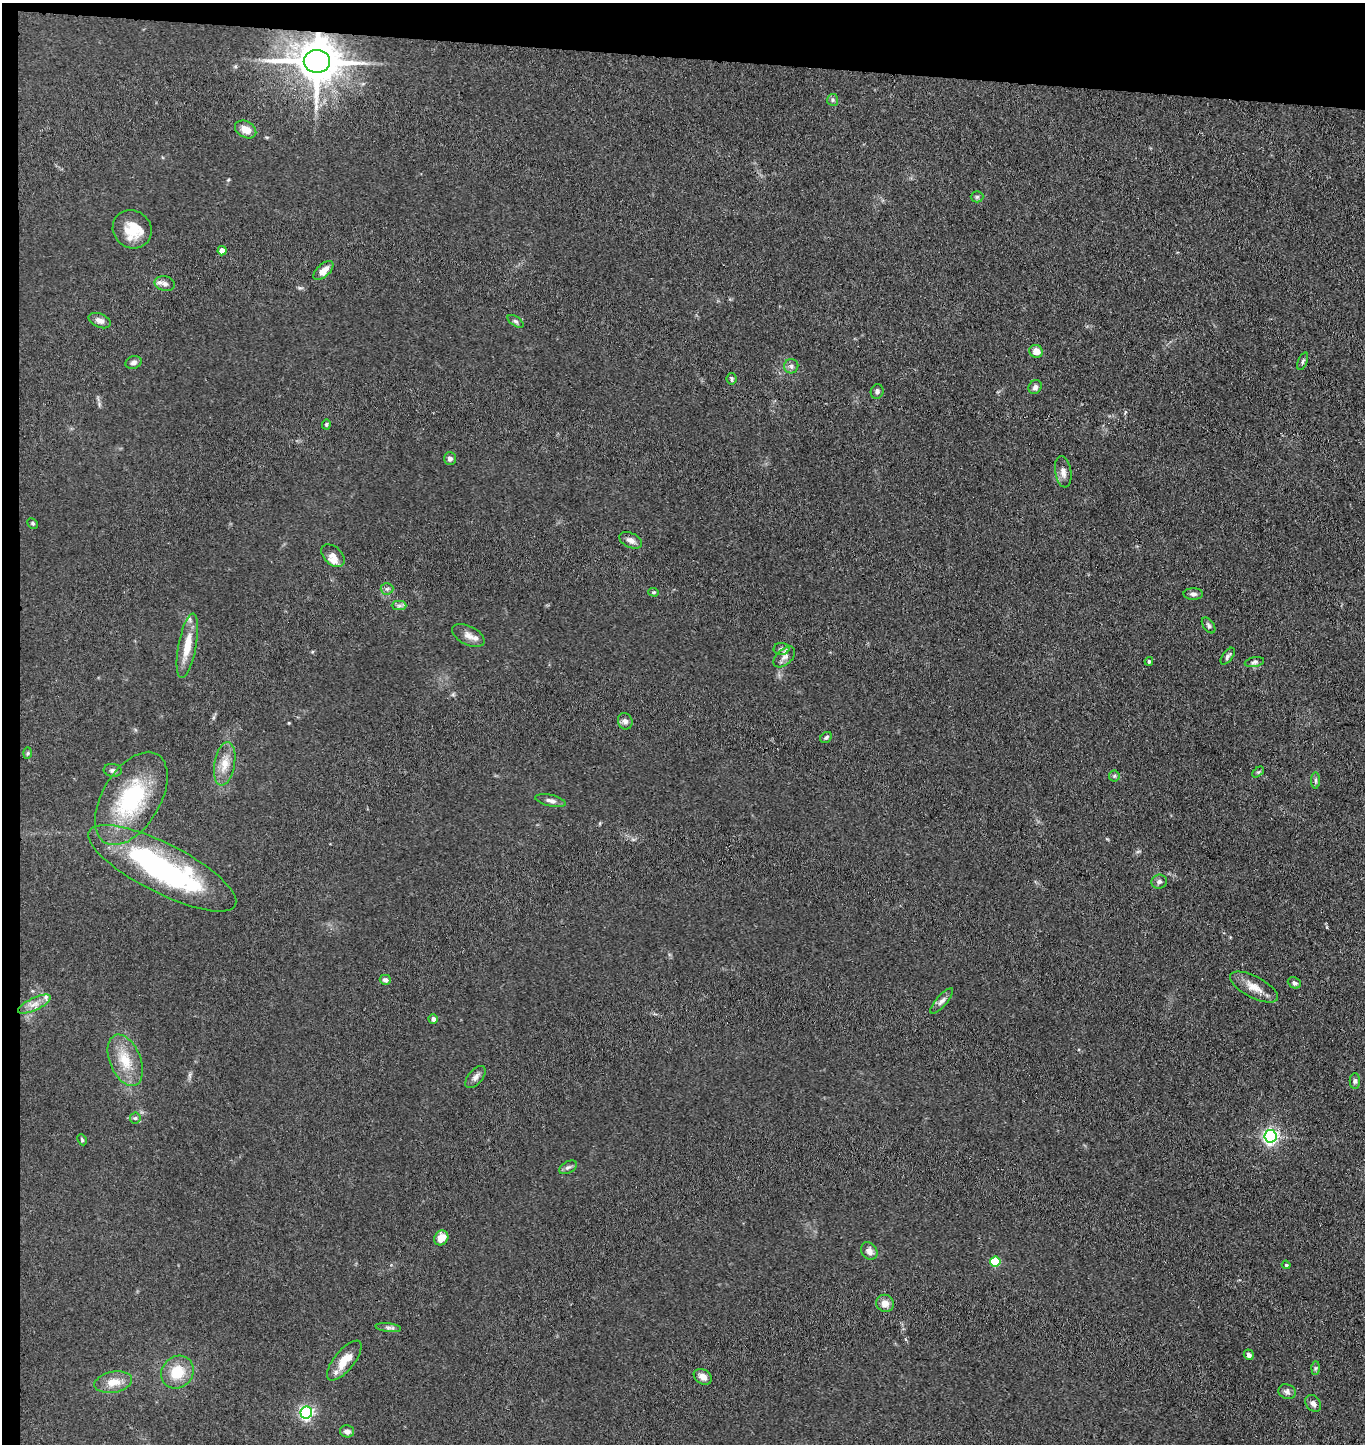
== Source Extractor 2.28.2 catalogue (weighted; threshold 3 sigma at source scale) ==
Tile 1 of 3 x 3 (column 1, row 1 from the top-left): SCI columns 158-1520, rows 2887-4328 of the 4410 x 4332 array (HDU 1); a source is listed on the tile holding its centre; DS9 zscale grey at full resolution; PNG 1367 x 1446 px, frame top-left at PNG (2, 3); each listed source drawn as its Kron ellipse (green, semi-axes under 4 px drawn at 4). Shown black and unused: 5% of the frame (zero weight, under 3 of 4 exposures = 5% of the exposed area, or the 3 px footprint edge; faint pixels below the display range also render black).
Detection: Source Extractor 2.28.2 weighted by HDU 2 'WHT'; one run over the whole footprint, this tile lists its part. Background 0.089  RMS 0.0074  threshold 0.0333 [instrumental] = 3 sigma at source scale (4.5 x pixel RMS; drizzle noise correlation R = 1.50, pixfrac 1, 0.05/0.05 arcsec/px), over >= 5 px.
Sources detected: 80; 1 inside a brighter object's white glare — neither listed nor drawn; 3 inside a brighter listed object's ellipse — not listed separately; the other 76 listed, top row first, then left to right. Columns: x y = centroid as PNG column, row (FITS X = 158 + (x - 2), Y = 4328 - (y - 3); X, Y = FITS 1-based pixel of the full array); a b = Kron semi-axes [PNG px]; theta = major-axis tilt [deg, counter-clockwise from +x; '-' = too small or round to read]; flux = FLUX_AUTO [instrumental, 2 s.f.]
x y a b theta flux
317 61 13 11 0 2700
833 100 6 5 - 1.5
246 129 11 8 -29 7.1
977 197 6 6 - 1.4
132 229 20 18 -40 17
222 251 4 4 - 7.4
323 271 12 6 43 7.4
165 284 10 7 -13 3.2
100 321 12 7 -23 3.7
516 321 9 4 -35 1.6
1036 351 7 6 - 7.2
1303 361 9 4 68 1.5
133 362 8 6 18 2.6
791 366 7 7 - 2.2
732 379 6 5 - 1.3
1035 387 7 6 - 2.3
877 391 7 6 - 2.2
326 424 5 4 - 1.1
450 459 6 6 - 2.6
1063 472 16 8 -80 4.7
33 523 6 4 -45 1
631 540 12 7 -25 3.7
333 556 14 8 -43 4.6
387 589 6 6 - 1.6
654 592 5 4 - 0.96
1193 594 10 5 -1 2.3
399 606 7 4 0 1.8
1209 625 9 5 -55 1.8
468 635 17 9 -26 5.7
187 646 32 9 79 16
781 649 8 6 2 2.2
1228 656 10 5 54 2
784 657 13 7 43 3.9
1149 661 4 3 - 1.1
1254 662 10 5 10 1.8
625 721 8 7 - 3.2
826 737 6 5 - 1.4
28 753 6 4 88 0.99
225 764 22 10 80 10
113 770 9 6 -6 2.1
1258 772 7 4 43 1
1114 776 5 5 - 1.2
1315 780 8 4 -89 1.4
131 798 51 29 59 71
550 800 15 5 -12 3.2
162 868 82 25 -27 160
1159 882 8 7 - 2
385 980 5 5 - 2.3
1294 983 7 5 -24 1.9
1254 987 26 10 -28 9.7
942 1001 16 5 49 3.1
34 1004 18 6 25 5.6
433 1019 4 4 - 2.4
125 1060 27 15 -68 18
475 1077 13 7 51 3.4
1355 1081 8 5 90 1.7
135 1118 5 5 - 1.3
1270 1136 6 6 - 210
82 1140 6 3 -64 0.99
568 1167 10 5 29 2.1
441 1238 8 6 54 9.3
869 1251 9 7 -53 4
995 1262 5 5 - 37
1286 1265 4 3 - 0.76
885 1303 9 8 - 6
388 1328 13 4 -6 2.2
1249 1355 5 5 - 2.4
344 1361 24 10 51 12
1315 1368 6 4 88 1.2
177 1372 17 15 47 18
703 1377 10 7 -32 5.4
113 1382 19 10 10 9.7
1287 1392 9 7 -19 2.5
1313 1403 9 7 -52 3
306 1413 6 6 - 150
347 1431 7 6 - 2.9
Overlapping masked pixels (flux is a lower limit): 1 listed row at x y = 317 61